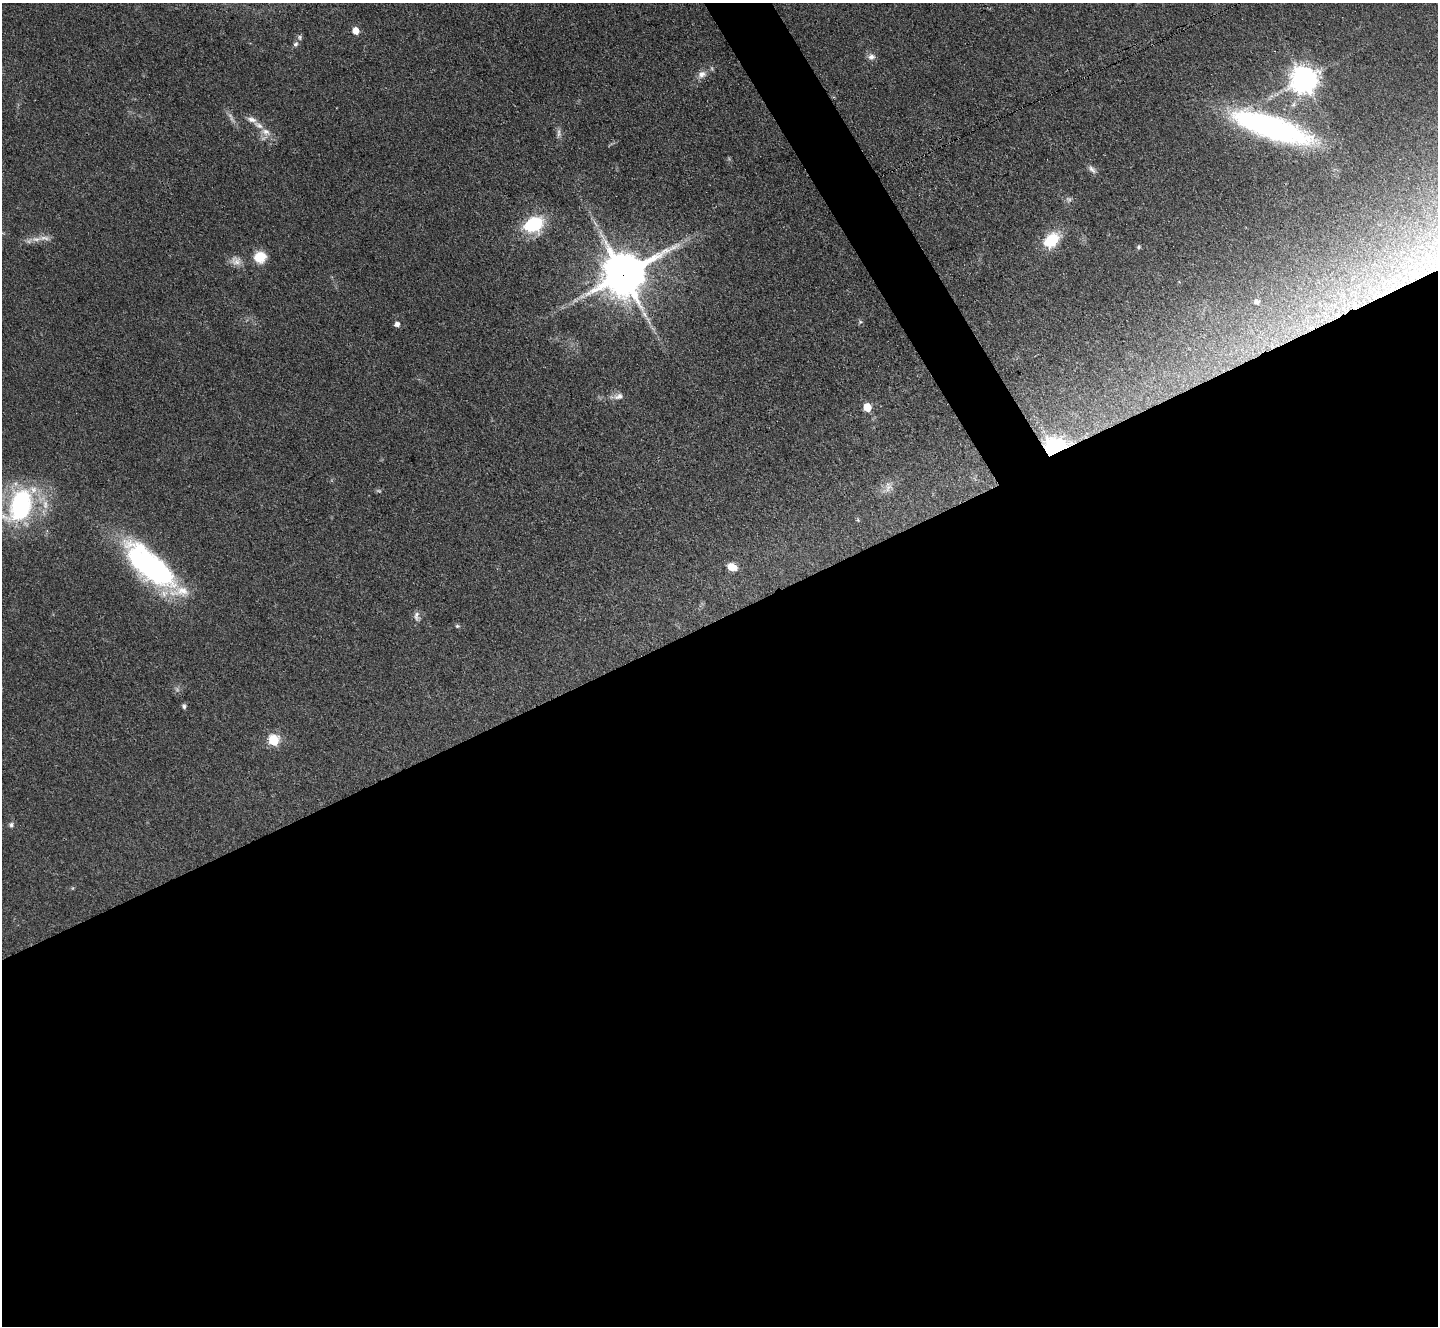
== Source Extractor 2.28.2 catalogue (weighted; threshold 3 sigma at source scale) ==
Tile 15 of 4 x 4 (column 3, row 4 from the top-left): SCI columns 2877-4312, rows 292-1615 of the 5752 x 5743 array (HDU 1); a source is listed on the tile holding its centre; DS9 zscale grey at full resolution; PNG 1440 x 1328 px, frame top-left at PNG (2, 3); no overlay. Shown black and unused: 55% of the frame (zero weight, under 3 of 4 exposures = <1% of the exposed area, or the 3 px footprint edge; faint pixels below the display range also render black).
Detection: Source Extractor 2.28.2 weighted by HDU 2 'WHT'; one run over the whole footprint, this tile lists its part. Background 0.0851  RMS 0.0062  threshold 0.028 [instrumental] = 3 sigma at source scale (4.5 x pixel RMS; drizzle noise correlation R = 1.50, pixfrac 1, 0.05/0.05 arcsec/px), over >= 5 px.
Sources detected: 45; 7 too faint to see at this stretch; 1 inside a brighter object's white glare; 1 long thin detection or spike segment (spike, bleed or trail) — not listed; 3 inside a brighter listed object's ellipse — not listed separately; the other 33 listed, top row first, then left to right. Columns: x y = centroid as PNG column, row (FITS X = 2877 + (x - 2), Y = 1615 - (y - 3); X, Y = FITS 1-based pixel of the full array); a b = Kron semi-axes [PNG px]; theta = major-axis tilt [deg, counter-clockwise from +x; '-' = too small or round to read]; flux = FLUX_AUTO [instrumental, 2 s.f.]
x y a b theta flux
355 31 5 5 - 9.9
296 44 8 7 - 1.9
871 57 10 8 -4 3.2
702 74 11 9 27 4.2
1304 80 9 8 - 810
252 119 14 7 -16 3.6
1271 127 88 24 -19 170
266 132 15 9 -20 5.9
559 133 14 5 90 2.5
1092 169 14 6 -45 2.6
533 224 17 13 22 44
36 239 17 7 3 5.8
1051 240 17 12 41 23
1138 247 7 5 64 1.2
260 257 13 12 - 13
236 261 14 13 - 5.2
623 274 14 13 - 3000
1257 302 6 5 - 2
1355 306 10 7 -89 3.4
860 322 5 4 - 0.89
397 324 5 5 - 3.4
619 396 14 8 10 3.9
867 407 5 5 - 16
1055 449 10 9 - 360
888 487 16 9 82 4.9
20 505 37 23 65 100
150 566 61 24 -39 140
732 567 9 7 -23 8.8
417 616 14 8 -80 3.1
457 626 6 5 - 1
184 706 5 5 - 1.7
273 740 6 6 - 47
11 825 7 7 - 1.7
Overlapping masked pixels (flux is a lower limit): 4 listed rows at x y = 1271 127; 623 274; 1355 306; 1055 449
Isophote crosses this tile's border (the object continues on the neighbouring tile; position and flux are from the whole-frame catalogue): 1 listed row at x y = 20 505